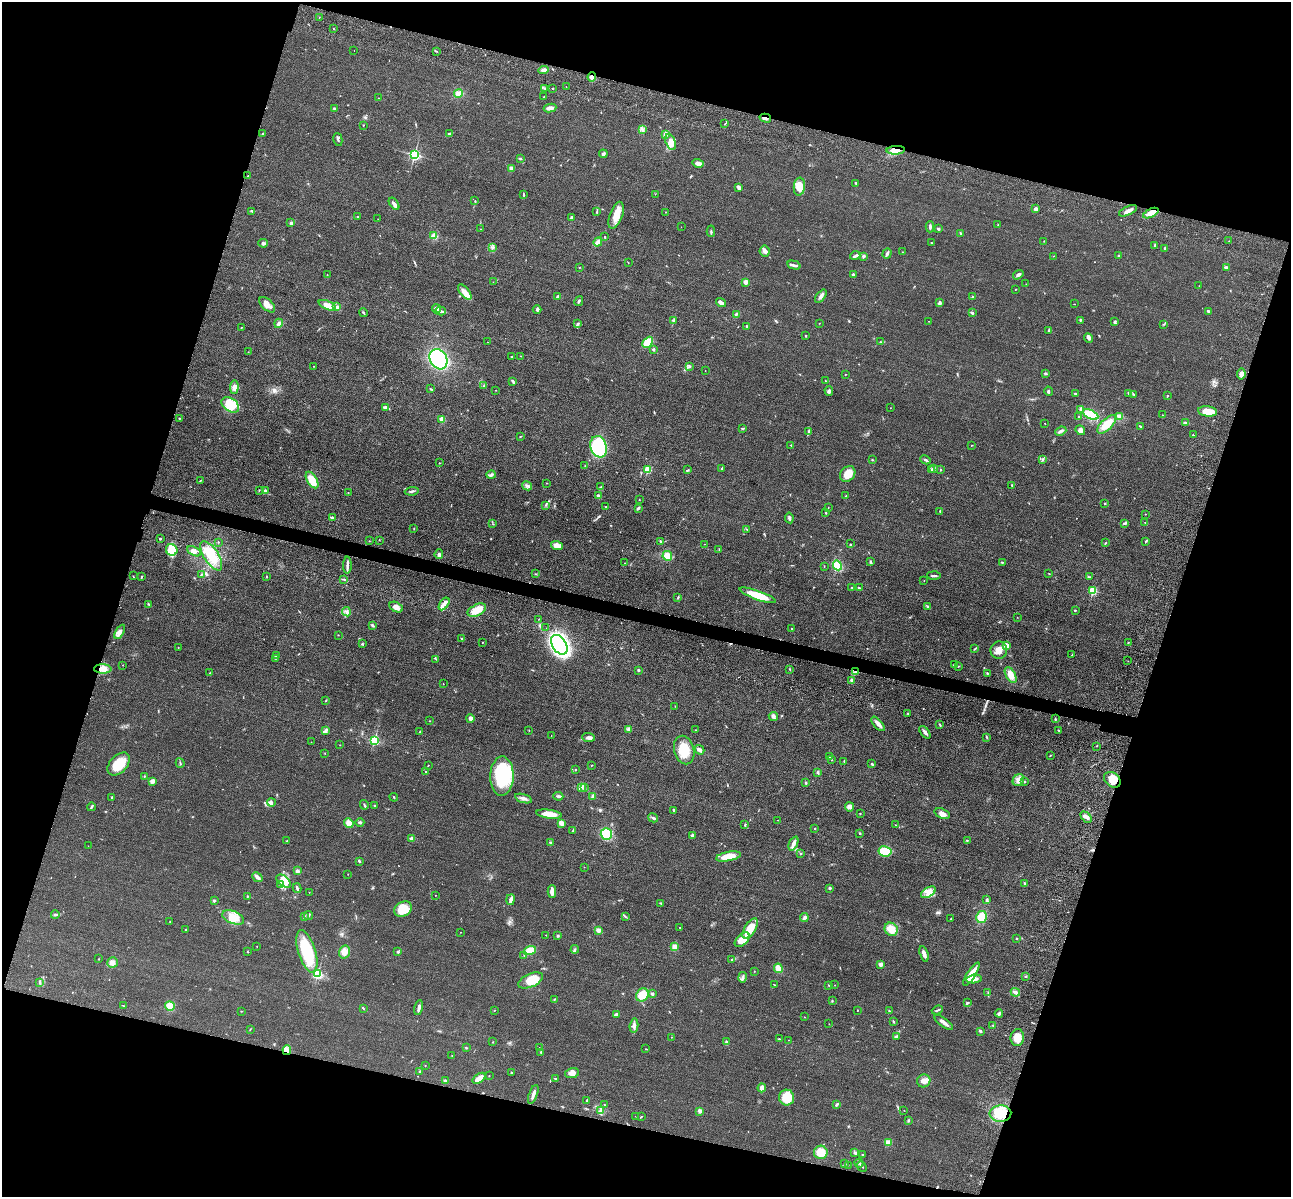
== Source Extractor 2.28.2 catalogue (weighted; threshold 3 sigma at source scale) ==
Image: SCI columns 173-5328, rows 396-5174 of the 5350 x 5365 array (HDU 1 of 3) = the unmasked area's bounding box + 8 px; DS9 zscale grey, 4 x 4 block average (1 PNG px = mean of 4 x 4 image px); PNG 1293 x 1199 px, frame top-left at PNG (2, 2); each listed source drawn as its Kron ellipse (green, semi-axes under 4 px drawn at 4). Shown black and unused: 34% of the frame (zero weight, under 3 of 4 exposures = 9% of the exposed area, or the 3 px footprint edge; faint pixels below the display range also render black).
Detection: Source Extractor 2.28.2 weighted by HDU 2 'WHT'. Background 0.0485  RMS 0.0084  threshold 0.0377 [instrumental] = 3 sigma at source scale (4.5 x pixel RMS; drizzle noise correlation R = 1.50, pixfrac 1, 0.05/0.05 arcsec/px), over >= 5 px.
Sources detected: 550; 1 inside a brighter object's white glare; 3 cosmic-ray / hot-pixel residue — neither listed nor drawn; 5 coinciding with a brighter row at this scale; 26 inside a brighter listed object's ellipse — not listed separately; of the other 515, all 500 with FLUX_AUTO >= 0.998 (the completeness limit of this list) listed and drawn (15 fainter detections not listed), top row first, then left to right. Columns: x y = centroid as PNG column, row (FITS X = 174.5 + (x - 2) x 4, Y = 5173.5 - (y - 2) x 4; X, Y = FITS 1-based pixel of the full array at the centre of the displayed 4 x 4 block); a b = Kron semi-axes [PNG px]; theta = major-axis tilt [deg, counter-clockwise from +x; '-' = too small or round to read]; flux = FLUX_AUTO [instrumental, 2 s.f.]
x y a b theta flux
319 18 2 2 - 2.2
333 29 2 2 - 1.7
354 51 2 2 - 1
437 51 2 2 - 3.1
543 70 5 4 - 18
592 77 4 4 - 16
566 87 2 2 - 1.2
544 88 3 2 - 3.7
553 88 2 2 - 3.6
458 93 4 4 - 27
543 97 2 2 - 1.5
378 98 2 2 - 2.2
550 108 6 4 8 15
334 109 3 2 - 5.7
765 118 6 2 -15 14
725 124 3 2 - 2.5
363 125 2 2 - 1.8
642 129 4 2 - 6
263 133 3 2 - 4.4
449 133 2 2 - 6.6
665 134 3 3 - 21
338 139 7 2 -76 6.1
671 142 8 4 -70 27
896 150 9 4 3 49
603 154 4 3 - 12
414 155 2 2 - 940
520 158 3 2 - 5.1
698 163 6 2 -15 28
511 168 3 2 - 6.6
248 176 2 2 - 1.5
856 183 3 2 - 3.5
739 187 3 2 - 19
799 187 9 5 84 38
655 194 2 2 - 1.4
523 195 4 2 - 3.8
475 201 2 2 - 2.7
394 204 7 2 -56 19
1036 209 3 3 - 13
252 211 3 2 - 3.7
1128 211 10 3 25 26
597 212 4 2 - 4.8
665 212 2 2 - 1.3
1151 213 8 4 25 35
616 215 14 6 70 57
358 217 2 2 - 11
572 218 3 3 - 18
378 219 2 2 - 1.3
291 223 3 3 - 9.8
998 224 2 2 - 1.9
681 227 2 2 - 1.2
930 227 5 2 - 10
480 229 2 2 - 1.2
938 229 2 2 - 9.1
711 231 5 2 - 5.8
960 233 3 2 - 3.5
434 236 4 4 - 27
605 237 3 2 - 3.6
1044 241 2 2 - 1.6
1229 241 2 2 - 1.1
598 242 4 2 - 39
263 243 5 3 - 8.8
931 243 3 2 - 2.8
1155 246 3 2 - 3.2
492 247 2 2 - 2.3
1165 248 3 2 - 6.6
764 251 6 5 - 15
902 252 2 2 - 1.2
887 254 5 3 - 9.8
1119 255 2 2 - 5.6
855 256 5 2 - 11
863 256 3 2 - 10
1053 256 2 2 - 1.3
628 262 2 2 - 1.8
794 265 7 2 -15 11
580 267 2 2 - 2.6
1226 267 2 2 - 39
327 275 2 2 - 1.9
853 275 2 2 - 29
1018 275 6 3 34 13
493 282 2 2 - 1.1
746 282 2 2 - 94
1026 284 2 2 - 1.3
1199 286 2 2 - 1.5
1015 290 2 2 - 1.5
465 292 9 4 -50 35
821 296 8 3 52 17
558 297 3 2 - 5.8
973 297 2 2 - 4.2
579 301 5 2 - 8
721 303 5 3 - 18
940 303 4 3 - 12
1074 304 2 2 - 1.7
267 305 10 5 -43 37
327 305 9 4 -23 41
336 307 4 3 - 9.1
436 309 4 4 - 19
537 310 4 3 - 8.3
441 311 5 3 - 14
1208 311 3 2 - 10
363 313 4 2 - 5.3
972 313 2 2 - 19
736 314 4 2 - 3.9
674 320 4 2 - 8.3
1080 320 3 2 - 2.8
929 321 2 2 - 1.8
1115 322 3 2 - 5.9
279 323 5 3 - 14
578 323 3 2 - 7.3
819 323 2 2 - 1.5
1164 324 3 2 - 3.8
747 326 3 2 - 3.6
241 327 2 2 - 2.3
1049 330 3 3 - 10
806 336 2 2 - 3.2
1088 338 5 3 - 14
487 342 2 2 - 2
648 342 6 4 46 83
880 342 2 2 - 2.3
653 349 3 2 - 7.3
248 352 2 2 - 1.1
512 356 2 2 - 2.4
521 356 2 2 - 1.4
438 359 11 8 -59 490
314 366 2 2 - 2.8
690 366 2 2 - 2.3
705 370 2 2 - 2.1
1045 373 3 2 - 5.2
846 374 2 2 - 1.8
1241 374 5 4 - 25
513 381 4 2 - 5.6
826 381 4 2 - 4.5
484 386 2 2 - 2
234 387 7 3 87 18
431 389 4 2 - 3.9
496 390 2 2 - 1.1
829 391 5 2 - 7
1048 391 5 2 - 7
1128 393 3 2 - 3.2
1075 394 3 2 - 4.2
1133 394 3 2 - 3.1
1167 396 2 2 - 5.3
230 405 10 6 -36 120
386 408 3 2 - 29
890 408 2 2 - 1.1
1081 409 4 3 - 19
1208 411 9 5 -6 70
1091 414 8 4 -26 130
1163 415 2 2 - 2.1
1079 417 2 2 - 13
1119 417 4 3 - 9.7
179 418 2 2 - 4
442 419 2 2 - 100
1044 423 2 2 - 2.5
1186 423 2 2 - 2.8
1107 424 12 5 43 83
1140 427 4 2 - 3.8
743 428 3 2 - 3.6
1080 430 5 4 - 16
809 431 3 2 - 4.7
1061 431 6 2 23 9.7
1193 435 2 2 - 4.9
520 437 2 2 - 2.7
791 445 2 2 - 1.7
972 445 3 2 - 2.3
599 447 11 8 -71 590
1043 459 3 2 - 6.4
872 460 2 2 - 2.3
925 460 5 2 - 7.1
439 463 2 2 - 1.4
585 466 2 2 - 2.1
721 468 4 2 - 3.3
648 469 2 2 - 260
931 469 3 2 - 7.4
934 469 3 2 - 4.5
688 470 2 2 - 3.7
941 470 2 2 - 5.2
848 474 8 7 - 61
491 475 5 2 - 8.8
201 480 2 2 - 1.9
312 480 9 5 -58 93
547 483 2 2 - 1.2
1012 485 4 2 - 4.3
527 486 5 2 - 9.7
600 487 2 2 - 2.8
259 490 2 2 - 2.5
265 491 2 2 - 35
412 491 7 2 7 9.4
348 492 2 2 - 1.2
598 496 3 2 - 9.2
846 496 2 2 - 2.2
639 500 2 2 - 1.7
1105 503 2 2 - 2.7
545 505 3 2 - 2.9
606 507 3 2 - 3.5
828 507 2 2 - 1
638 508 4 2 - 8.5
940 511 3 2 - 3.9
826 513 3 2 - 2.9
1146 514 2 2 - 1.1
332 517 3 2 - 6.5
789 518 5 2 - 8.9
1145 522 2 2 - 1.7
1124 523 4 2 - 9.2
493 524 2 2 - 2.3
414 528 3 2 - 2.9
747 529 2 2 - 2.5
160 539 2 2 - 12
379 540 2 2 - 1.4
369 541 2 2 - 1.6
660 541 3 2 - 5.6
1145 541 3 2 - 2.1
218 542 2 2 - 2.8
1105 543 2 2 - 3.7
704 544 2 2 - 1.2
851 544 2 2 - 1.8
557 545 6 4 -20 42
719 549 3 2 - 2.2
172 550 6 5 - 110
194 551 7 4 -27 23
439 554 5 4 - 11
211 556 17 7 -57 110
667 556 5 4 - 55
871 562 3 2 - 6
1002 562 2 2 - 3.1
624 563 2 2 - 1.7
347 565 8 3 89 15
837 565 5 4 - 82
824 566 2 2 - 1.5
1049 573 2 2 - 1.9
201 574 2 2 - 3.6
535 574 2 2 - 1.9
133 576 2 2 - 1.6
934 576 6 2 -3 8.7
141 577 3 2 - 4.9
266 577 2 2 - 2.4
1090 577 2 2 - 3.1
344 579 2 2 - 3.8
924 580 2 2 - 1.4
852 588 2 2 - 1.8
859 588 2 2 - 5.1
1093 590 2 2 - 350
758 595 19 4 -20 110
678 597 3 2 - 4.3
149 604 3 2 - 3.8
444 604 7 4 56 21
396 607 7 4 -28 25
927 607 2 2 - 1.8
477 610 10 5 27 85
1075 610 2 2 - 10
346 612 4 3 - 11
1017 617 2 2 - 1
539 619 2 2 - 1.7
372 625 4 2 - 5.1
546 628 2 2 - 3.5
792 628 3 2 - 2.3
120 632 8 4 61 21
338 635 2 2 - 2
462 639 3 2 - 3.7
482 642 2 2 - 1.8
1128 643 3 2 - 3.3
362 644 3 2 - 3.9
559 645 11 7 -57 1200
1006 645 2 2 - 53
178 647 2 2 - 1.6
975 649 3 2 - 4.2
999 650 9 8 - 47
276 655 3 2 - 4.6
1072 655 2 2 - 1.6
275 658 2 2 - 2.3
436 659 2 2 - 1.7
1128 661 2 2 - 1.3
123 665 2 2 - 1.4
954 665 3 2 - 4.4
958 666 2 2 - 2
103 669 9 4 -1 41
790 669 2 2 - 2.9
638 670 2 2 - 6.7
856 672 3 2 - 7
209 673 2 2 - 1.2
987 673 3 2 - 4.2
1011 675 9 4 -60 47
852 680 3 2 - 11
443 684 2 2 - 1.7
325 701 2 2 - 1.6
675 706 2 2 - 1.7
908 713 2 2 - 1.6
773 717 4 3 - 9.2
470 718 4 4 - 14
1055 719 2 2 - 4
429 721 2 2 - 1.4
878 724 9 3 -48 28
939 724 2 2 - 1.8
628 729 2 2 - 3.6
325 730 4 2 - 8.3
695 730 2 2 - 1.6
1059 730 3 2 - 3.9
529 731 2 2 - 1.8
420 732 2 2 - 3.2
925 732 7 2 -51 19
551 736 2 2 - 1.3
588 737 6 3 -4 14
986 737 2 2 - 1.8
374 740 2 2 - 530
311 742 2 2 - 1.2
340 745 2 2 - 1.5
1097 746 2 2 - 1.3
684 750 14 10 -76 110
700 750 5 2 - 22
325 753 2 2 - 1.7
1050 755 3 2 - 2.7
830 757 3 2 - 12
832 760 2 2 - 1.8
844 761 2 2 - 2.9
180 763 5 2 - 4.6
119 764 13 8 47 110
872 764 3 2 - 6.2
428 765 2 2 - 2.4
592 765 2 2 - 2.3
575 770 2 2 - 3.8
426 772 2 2 - 3
818 772 3 2 - 6.6
144 776 3 2 - 3
502 776 19 11 89 320
1018 780 6 5 - 23
1112 780 9 7 -41 57
152 781 3 3 - 25
1024 782 3 2 - 3
806 783 2 2 - 6.1
584 787 2 2 - 1.9
581 788 3 2 - 5
558 796 5 2 - 9.4
593 796 4 3 - 9.1
112 797 2 2 - 6.5
394 797 4 2 - 3.9
524 798 9 2 -16 15
271 802 4 3 - 9.9
364 805 5 2 - 5.8
374 805 2 2 - 3.9
91 807 4 2 - 6.4
850 807 4 4 - 19
673 810 3 2 - 5
549 814 13 4 -8 56
860 814 2 2 - 3
942 814 8 4 -20 25
1086 817 6 3 -46 18
653 818 5 2 - 7.5
777 820 2 2 - 1.2
360 822 4 2 - 7.7
349 823 5 4 - 29
561 823 4 3 - 31
745 825 2 2 - 3.5
896 825 2 2 - 1.1
815 829 2 2 - 8.4
573 831 3 2 - 5.4
860 833 2 2 - 4.4
606 834 6 5 - 130
692 835 3 3 - 8
412 839 2 2 - 72
967 840 2 2 - 3.4
287 841 2 2 - 3.7
550 842 3 2 - 4
793 843 7 3 66 30
88 846 2 2 - 1
885 851 6 5 - 130
800 853 2 2 - 3
728 856 13 4 11 81
359 861 2 2 - 8.4
584 867 2 2 - 1.3
297 871 3 3 - 11
348 874 2 2 - 1.3
257 877 5 2 - 24
284 881 8 5 -39 46
1025 883 3 2 - 3.8
281 885 4 2 - 5.9
297 888 5 2 - 7.3
830 888 3 2 - 7.4
552 891 6 2 89 36
309 892 2 2 - 1.3
928 892 8 4 31 31
435 895 2 2 - 1.3
247 896 2 2 - 1.7
511 900 5 2 - 22
987 900 3 3 - 6.1
214 901 2 2 - 24
661 903 3 2 - 2.5
403 909 9 7 24 100
55 915 4 2 - 6.3
309 916 4 2 - 4.9
625 916 3 2 - 3.7
233 917 11 6 -22 63
304 917 3 2 - 4.9
804 917 4 3 - 9.7
982 917 6 5 - 71
951 919 2 2 - 3.9
170 921 2 2 - 2.9
680 928 2 2 - 4.4
750 928 11 5 57 98
891 929 7 6 - 70
186 930 3 2 - 4
598 930 2 2 - 100
461 932 2 2 - 1.2
546 935 2 2 - 1.5
558 936 3 2 - 5.7
1016 938 2 2 - 3.4
742 940 9 5 45 52
257 946 2 2 - 1.3
674 947 4 3 - 25
575 949 4 2 - 6.2
530 950 6 4 19 55
307 951 22 8 -72 220
247 952 2 2 - 2.4
344 952 6 5 - 37
398 952 2 2 - 19
924 954 8 3 -74 23
524 955 2 2 - 1.8
99 959 2 2 - 2.4
732 959 3 2 - 2.5
112 963 5 5 - 18
881 964 2 2 - 85
778 968 5 3 - 45
754 971 2 2 - 2
318 974 2 2 - 600
971 974 13 4 57 89
742 977 5 2 - 7.3
1026 977 3 2 - 3.6
974 979 7 4 7 32
531 980 13 6 23 120
39 983 3 2 - 5.2
775 985 2 2 - 1.6
829 985 3 2 - 2.7
835 985 2 2 - 1.2
1015 992 4 3 - 16
988 993 2 2 - 2.2
652 994 2 2 - 26
642 995 7 6 - 84
554 999 3 2 - 2.7
832 1001 2 2 - 3.7
968 1002 3 2 - 4
124 1006 3 2 - 2.7
170 1006 5 4 - 60
363 1008 3 2 - 4.6
419 1008 8 2 78 17
495 1010 2 2 - 1.4
857 1010 2 2 - 5.3
937 1010 6 2 22 5.8
241 1011 2 2 - 1.7
889 1011 3 2 - 3.5
999 1013 4 3 - 10
616 1015 4 3 - 11
804 1017 2 2 - 1.7
893 1021 3 2 - 4.6
944 1022 11 3 -37 21
829 1024 2 2 - 1.1
993 1025 3 2 - 2.5
634 1026 7 3 85 18
250 1029 2 2 - 1.5
980 1031 2 2 - 13
672 1037 2 2 - 1.5
896 1037 3 3 - 7
1017 1038 8 7 - 57
779 1039 2 2 - 2.7
788 1040 2 2 - 1.1
492 1042 2 2 - 1.4
726 1042 4 2 - 7.1
466 1048 2 2 - 4.1
539 1048 4 2 - 3.3
646 1049 2 2 - 1.4
287 1050 5 4 - 18
541 1052 2 2 - 4.1
452 1055 2 2 - 1.3
425 1066 2 2 - 2.1
419 1072 2 2 - 3.2
511 1072 3 2 - 3.2
572 1073 7 5 12 25
489 1076 2 2 - 2.3
479 1078 7 3 36 55
556 1079 3 2 - 3.6
445 1081 3 2 - 12
924 1081 7 6 - 29
762 1088 4 3 - 20
533 1094 10 2 70 25
787 1098 8 7 - 120
587 1100 3 2 - 3.7
837 1104 3 2 - 10
604 1105 3 2 - 3.9
904 1110 2 2 - 1.4
600 1111 3 2 - 4.6
700 1111 2 2 - 85
1000 1113 11 8 3 95
636 1116 2 2 - 1
641 1117 3 2 - 2.8
908 1120 2 2 - 6.4
888 1142 4 3 - 28
821 1152 7 6 - 91
855 1153 3 2 - 10
863 1155 2 2 - 2.9
859 1163 4 3 - 7.6
845 1164 2 2 - 2.7
848 1165 2 2 - 1.3
862 1166 6 2 -48 4
Overlapping masked pixels (flux is a lower limit): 6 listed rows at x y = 592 77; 765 118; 896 150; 103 669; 287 1050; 1000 1113
Diffuse or blended objects may show on this block-average render without a row.